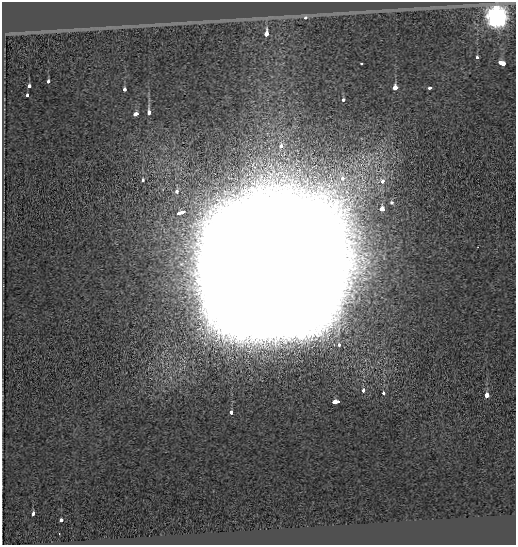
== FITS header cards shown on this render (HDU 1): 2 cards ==
NAXIS1  =                  514
NAXIS2  =                  543

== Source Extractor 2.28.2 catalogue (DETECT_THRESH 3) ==
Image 514 x 543 px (HDU 1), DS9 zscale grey, 1 PNG px = 1 image px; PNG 518 x 547 px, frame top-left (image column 1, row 543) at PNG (2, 2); no overlay
Background -0.37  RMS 0.15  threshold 0.438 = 3 sigma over >= 5 px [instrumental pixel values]
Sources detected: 33; all 33 listed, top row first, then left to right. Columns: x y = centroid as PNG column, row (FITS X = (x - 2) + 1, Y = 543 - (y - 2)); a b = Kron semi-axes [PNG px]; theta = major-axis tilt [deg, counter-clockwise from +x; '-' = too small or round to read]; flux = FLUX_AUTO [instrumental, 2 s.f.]
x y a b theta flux
306 18 4 4 - 4.5e+01
496 18 8 7 - 8.7e+03
266 34 4 3 - 4.0e+02
477 57 3 3 - 6.6e+01
361 63 3 3 - 4.5e+01
502 63 6 3 -16 4.1e+02
48 81 3 3 - 5.8e+01
29 86 4 3 - 9.4e+01
395 88 3 3 - 6.0e+02
430 88 4 3 - 8.0e+01
125 90 3 3 - 9.3e+01
27 95 4 3 - 3.9e+01
343 99 3 3 - 6.8e+01
148 113 4 3 - 3.3e+02
136 114 4 3 - 1.5e+02
281 146 5 4 - 9.7e+01
343 178 8 5 -75 1.1e+02
142 180 4 3 - 5.8e+01
383 181 4 4 - 7.0e+01
177 191 4 3 - 8.1e+01
392 203 5 5 - 1.8e+01
382 209 4 4 - 1.7e+02
179 213 7 3 18 5.9e+02
270 272 55 53 42 2.5e+06
339 345 4 3 - 4.5e+01
363 390 3 3 - 7.3e+01
383 393 3 3 - 5.0e+01
486 396 4 3 - 1.2e+03
336 402 6 3 5 3.2e+02
231 412 4 3 - 8.9e+01
33 513 4 3 - 2.3e+02
61 520 3 3 - 8.9e+01
59 534 3 2 - 9.9e+00